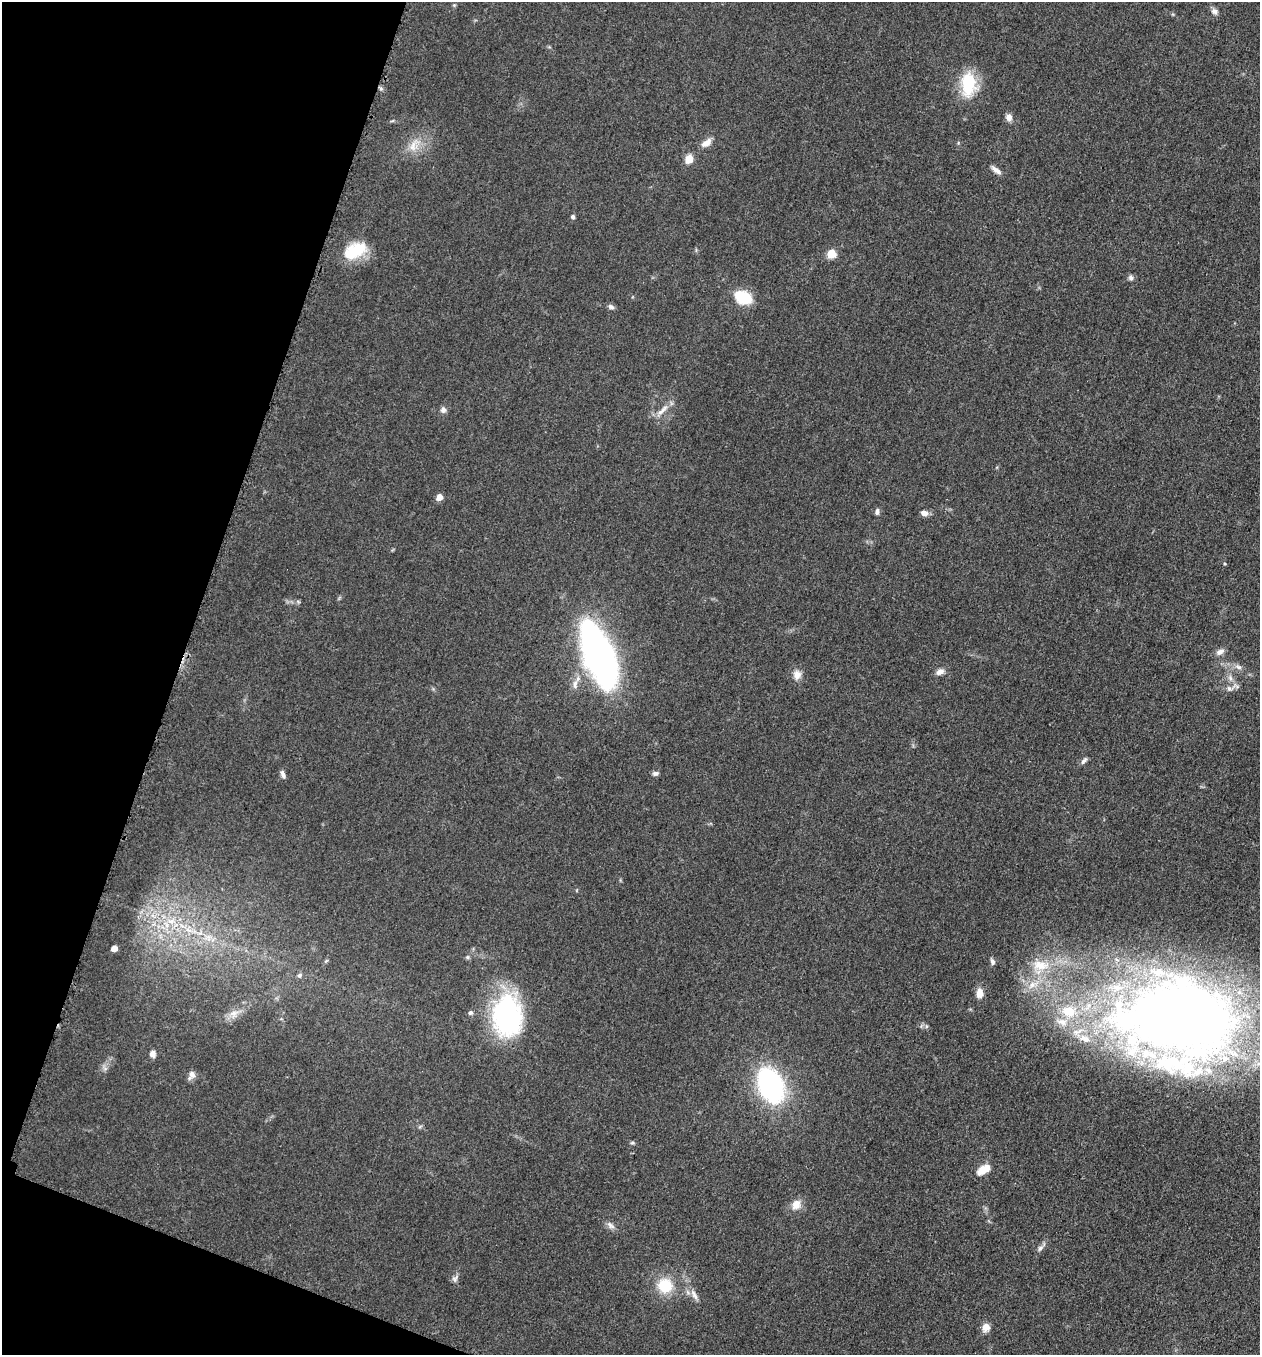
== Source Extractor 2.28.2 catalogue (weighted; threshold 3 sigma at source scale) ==
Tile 9 of 4 x 4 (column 1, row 3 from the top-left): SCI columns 197-1454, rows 1371-2723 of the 5506 x 5462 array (HDU 1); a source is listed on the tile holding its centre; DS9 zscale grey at full resolution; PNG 1262 x 1357 px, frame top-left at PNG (2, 2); no overlay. Shown black and unused: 17% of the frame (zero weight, under 3 of 5 exposures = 4% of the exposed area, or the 3 px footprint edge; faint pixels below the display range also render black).
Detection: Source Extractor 2.28.2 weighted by HDU 2 'WHT'; one run over the whole footprint, this tile lists its part. Background 0.0602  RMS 0.0063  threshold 0.0282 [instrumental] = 3 sigma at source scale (4.5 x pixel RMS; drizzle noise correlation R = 1.50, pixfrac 1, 0.05/0.05 arcsec/px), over >= 5 px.
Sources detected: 67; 3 inside a brighter object's white glare — not listed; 10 inside a brighter listed object's ellipse — not listed separately; the other 54 listed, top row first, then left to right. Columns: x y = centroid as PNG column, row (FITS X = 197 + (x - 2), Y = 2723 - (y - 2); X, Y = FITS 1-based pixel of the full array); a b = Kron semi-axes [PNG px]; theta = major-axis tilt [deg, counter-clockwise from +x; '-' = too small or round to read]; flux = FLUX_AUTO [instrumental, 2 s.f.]
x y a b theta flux
1214 11 10 7 -43 2.4
968 84 22 13 89 33
1009 117 8 7 - 3.4
706 143 14 7 35 4.7
414 145 22 11 61 9.1
689 159 10 8 64 6.6
996 170 14 6 -36 3.3
573 217 5 5 - 1.2
355 251 29 16 27 22
831 254 5 5 - 25
1131 278 7 6 - 1.7
743 297 11 7 -24 41
611 307 9 6 -26 1.9
443 410 7 7 - 2.5
662 410 24 6 45 4.8
439 497 5 5 - 6.4
877 512 8 5 81 1.8
924 513 8 6 -11 3.3
1220 652 11 7 25 3.2
600 657 55 27 -68 230
1238 667 11 5 -31 2.4
940 672 11 7 21 3.4
797 675 13 11 80 4.7
1230 678 8 6 -69 2.4
575 684 14 6 84 3.8
1229 689 9 8 - 2.7
1084 761 11 5 47 1.9
655 773 8 6 12 1.7
283 774 10 5 -71 2.1
171 921 12 6 1 5.3
188 930 10 5 -23 3.2
114 948 5 4 - 5.4
467 957 6 5 - 1.1
992 962 9 5 -70 1.7
1041 965 27 15 -4 17
300 975 6 5 - 1.5
1032 985 17 8 27 7.3
979 993 10 7 89 5.9
234 1013 9 7 1 3.3
470 1013 7 5 26 1.5
507 1016 48 33 -89 91
1180 1018 125 81 -5 760
153 1054 8 7 - 3.1
191 1075 12 7 60 3.1
771 1085 30 19 -67 110
632 1143 6 4 -18 0.95
984 1169 16 8 32 7.9
796 1205 13 11 68 6.1
610 1225 13 6 -43 2.6
1040 1248 9 6 56 2
455 1278 11 7 56 2.2
665 1286 20 19 - 19
694 1295 16 6 -64 3.6
986 1327 10 9 - 4.7